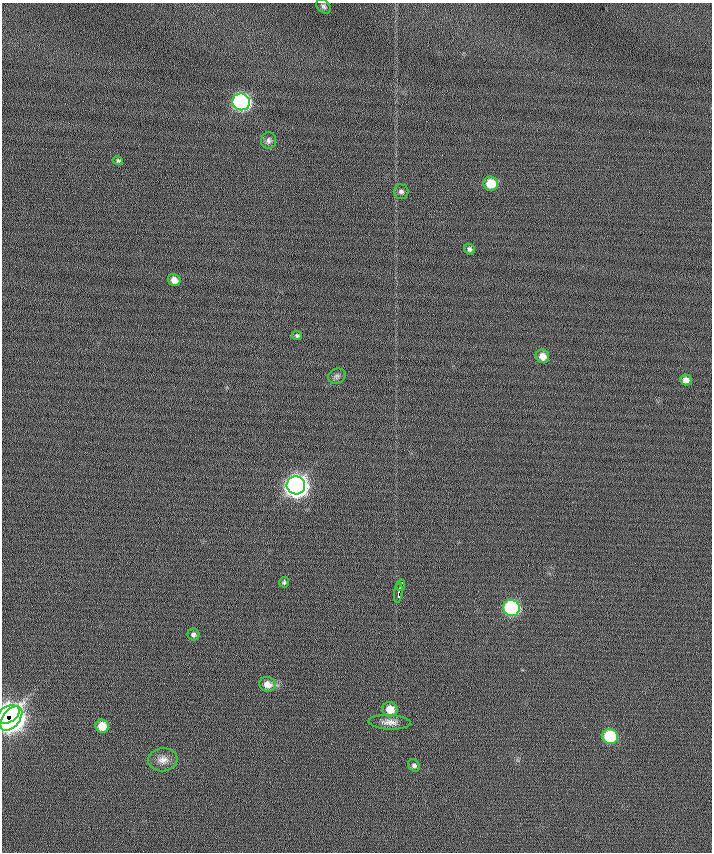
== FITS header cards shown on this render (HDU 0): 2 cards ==
NAXIS1  =                  710 /
NAXIS2  =                  850 /

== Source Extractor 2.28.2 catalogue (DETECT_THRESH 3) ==
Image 710 x 850 px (HDU 0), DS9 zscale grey, 1 PNG px = 1 image px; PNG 714 x 854 px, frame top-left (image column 1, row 850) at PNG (2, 3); each listed source drawn as its Kron ellipse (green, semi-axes under 4 px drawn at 4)
Background 0.391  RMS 6.2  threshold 18.7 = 3 sigma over >= 5 px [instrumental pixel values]
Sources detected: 27; all 27 listed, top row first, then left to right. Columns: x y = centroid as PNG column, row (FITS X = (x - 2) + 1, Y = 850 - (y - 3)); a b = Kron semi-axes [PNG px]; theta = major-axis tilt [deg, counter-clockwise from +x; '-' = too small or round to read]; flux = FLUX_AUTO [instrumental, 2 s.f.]
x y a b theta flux
323 6 8 6 -44 1200
241 102 9 8 - 160000
269 141 8 7 - 1400
118 161 5 4 - 770
491 183 7 7 - 10000
401 192 7 7 - 1400
469 249 6 5 - 1300
174 280 6 6 - 3200
297 335 5 4 - 800
542 356 7 6 - 3900
337 376 9 7 28 1200
686 380 6 5 - 2400
296 485 9 9 - 500000
284 582 5 5 - 850
400 585 6 2 64 2600
398 593 10 3 83 5900
511 608 8 8 - 79000
193 635 6 6 - 1300
267 684 8 7 - 4200
390 709 8 7 - 6800
8 714 12 8 29 230000
11 718 14 8 52 260000
390 722 21 7 -2 3200
102 726 7 6 - 8100
610 736 8 7 - 35000
163 760 14 11 6 3400
414 765 6 5 - 1200